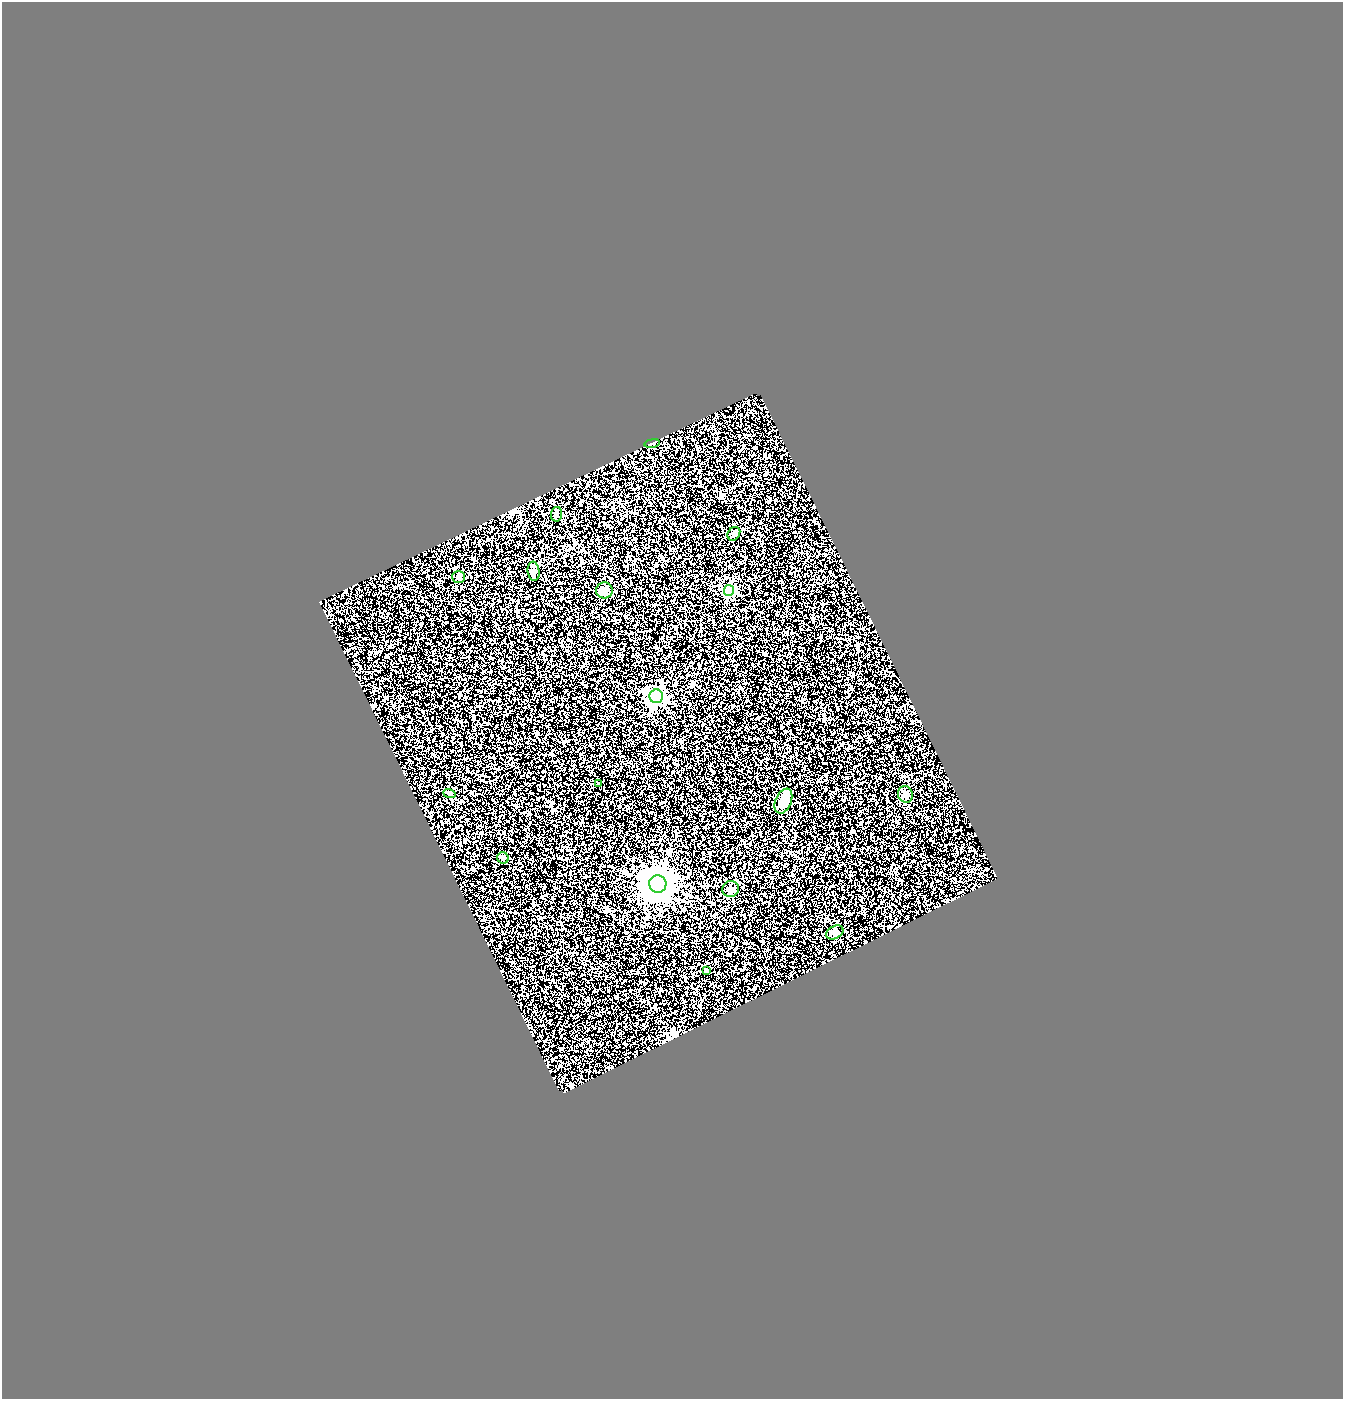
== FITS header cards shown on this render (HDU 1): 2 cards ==
NAXIS1  =                 1341
NAXIS2  =                 1397

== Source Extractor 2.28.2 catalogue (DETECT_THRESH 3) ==
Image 1341 x 1397 px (HDU 1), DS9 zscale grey, 1 PNG px = 1 image px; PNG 1345 x 1401 px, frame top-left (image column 1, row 1397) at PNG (2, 2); each listed source drawn as its Kron ellipse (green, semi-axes under 4 px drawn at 4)
Background 1.29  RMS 0.53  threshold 1.6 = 3 sigma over >= 5 px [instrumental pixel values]
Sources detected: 17; all 17 listed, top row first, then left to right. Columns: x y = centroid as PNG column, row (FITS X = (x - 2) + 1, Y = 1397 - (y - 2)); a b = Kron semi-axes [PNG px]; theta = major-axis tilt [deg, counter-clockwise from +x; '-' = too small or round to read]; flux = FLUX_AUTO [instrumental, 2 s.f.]
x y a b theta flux
652 443 8 4 9 54
556 514 7 5 82 90
734 534 7 6 - 78
534 571 9 6 -83 120
458 577 6 6 - 75
604 590 8 8 - 180
729 590 5 5 - 3500
656 696 7 7 - 11000
598 784 4 3 - 59
449 793 6 4 -20 43
905 794 8 7 - 110
783 801 13 8 66 300
503 858 6 5 - 120
658 884 8 8 - 66000
731 889 8 8 - 160
835 932 9 6 28 100
706 971 3 3 - 71